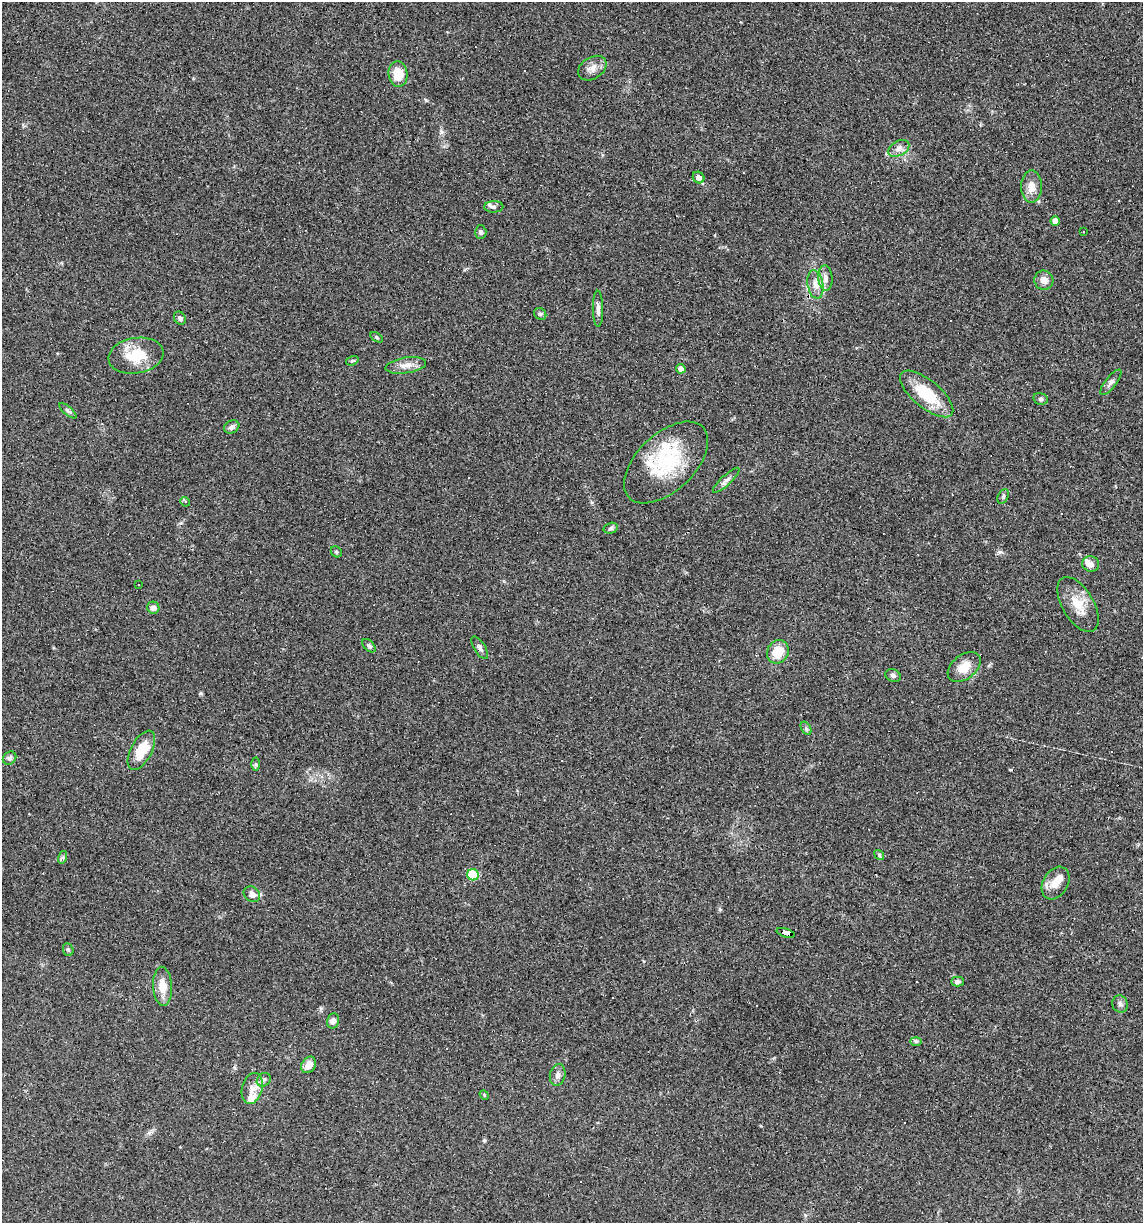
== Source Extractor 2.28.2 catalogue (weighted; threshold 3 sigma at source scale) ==
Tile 6 of 4 x 4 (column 2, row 2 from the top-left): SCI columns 1254-2394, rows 2445-3665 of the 4907 x 4887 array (HDU 1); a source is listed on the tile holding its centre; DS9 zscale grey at full resolution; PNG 1145 x 1225 px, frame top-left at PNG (2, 2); each listed source drawn as its Kron ellipse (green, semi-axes under 4 px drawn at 4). Shown black and unused: <1% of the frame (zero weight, under 3 of 4 exposures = <1% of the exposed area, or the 3 px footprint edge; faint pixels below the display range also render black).
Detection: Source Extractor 2.28.2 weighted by HDU 2 'WHT'; one run over the whole footprint, this tile lists its part. Background 0.0582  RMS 0.0049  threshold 0.022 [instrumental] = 3 sigma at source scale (4.5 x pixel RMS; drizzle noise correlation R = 1.50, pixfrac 1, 0.05/0.05 arcsec/px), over >= 5 px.
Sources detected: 73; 9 cosmic-ray / hot-pixel residue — neither listed nor drawn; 3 inside a brighter listed object's ellipse — not listed separately; the other 61 listed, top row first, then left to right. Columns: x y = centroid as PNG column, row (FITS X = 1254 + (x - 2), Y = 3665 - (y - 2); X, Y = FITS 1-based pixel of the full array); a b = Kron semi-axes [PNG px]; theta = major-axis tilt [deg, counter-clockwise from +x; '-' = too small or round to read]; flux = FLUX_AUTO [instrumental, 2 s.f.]
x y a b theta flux
592 68 15 10 33 3.6
398 74 13 9 -85 9.8
899 148 11 7 30 2.5
698 177 6 5 - 2.3
1031 187 16 10 90 5
494 207 9 5 2 1.5
1055 221 5 4 - 4.1
1083 231 3 3 - 2.2
481 232 7 5 -89 1.1
825 278 13 7 -85 2.7
1044 280 9 9 - 3.2
815 284 14 8 -80 3.6
598 309 18 5 -90 2.1
540 314 6 5 - 0.92
180 318 7 5 -57 1.2
376 337 7 4 -32 0.71
136 356 28 17 9 14
352 361 6 4 17 0.76
406 365 20 8 9 4.3
681 369 5 4 - 2
1111 382 15 5 52 1.8
927 394 32 13 -39 17
1041 399 7 5 -13 1
68 411 11 4 -40 1.1
232 427 8 6 29 1.8
666 462 51 28 43 37
726 480 17 5 43 2.1
1003 496 8 5 64 0.88
185 502 5 4 - 0.65
611 528 7 5 16 1
336 552 6 5 - 0.74
1091 564 8 7 - 2.9
138 585 3 2 - 0.36
1078 604 30 15 -59 9.8
153 608 6 6 - 2
369 646 8 5 -44 1.2
480 648 13 5 -58 1.6
778 652 12 10 60 9.5
964 667 19 12 38 7
893 676 8 6 -25 1.2
806 728 7 4 -57 0.91
141 750 21 10 62 13
9 758 7 6 - 1.3
256 764 6 4 -90 0.79
879 855 5 4 - 0.85
63 857 6 4 72 0.86
473 875 6 5 - 21
1056 883 17 12 59 5.5
252 894 9 7 -36 3.1
786 933 9 4 -17 200
68 950 7 5 -69 0.77
957 982 6 5 - 1.3
162 986 20 9 -86 6.9
1120 1004 8 7 - 1.5
333 1021 7 6 - 2.1
916 1041 5 3 - 0.8
309 1065 9 7 56 3.9
558 1075 11 7 77 2.1
264 1080 7 6 - 1.3
252 1088 16 10 75 4.6
484 1095 5 4 - 0.55
Overlapping masked pixels (flux is a lower limit): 1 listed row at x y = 786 933
Unlisted compact peaks at least as high as the median listed source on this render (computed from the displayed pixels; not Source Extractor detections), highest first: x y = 426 100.